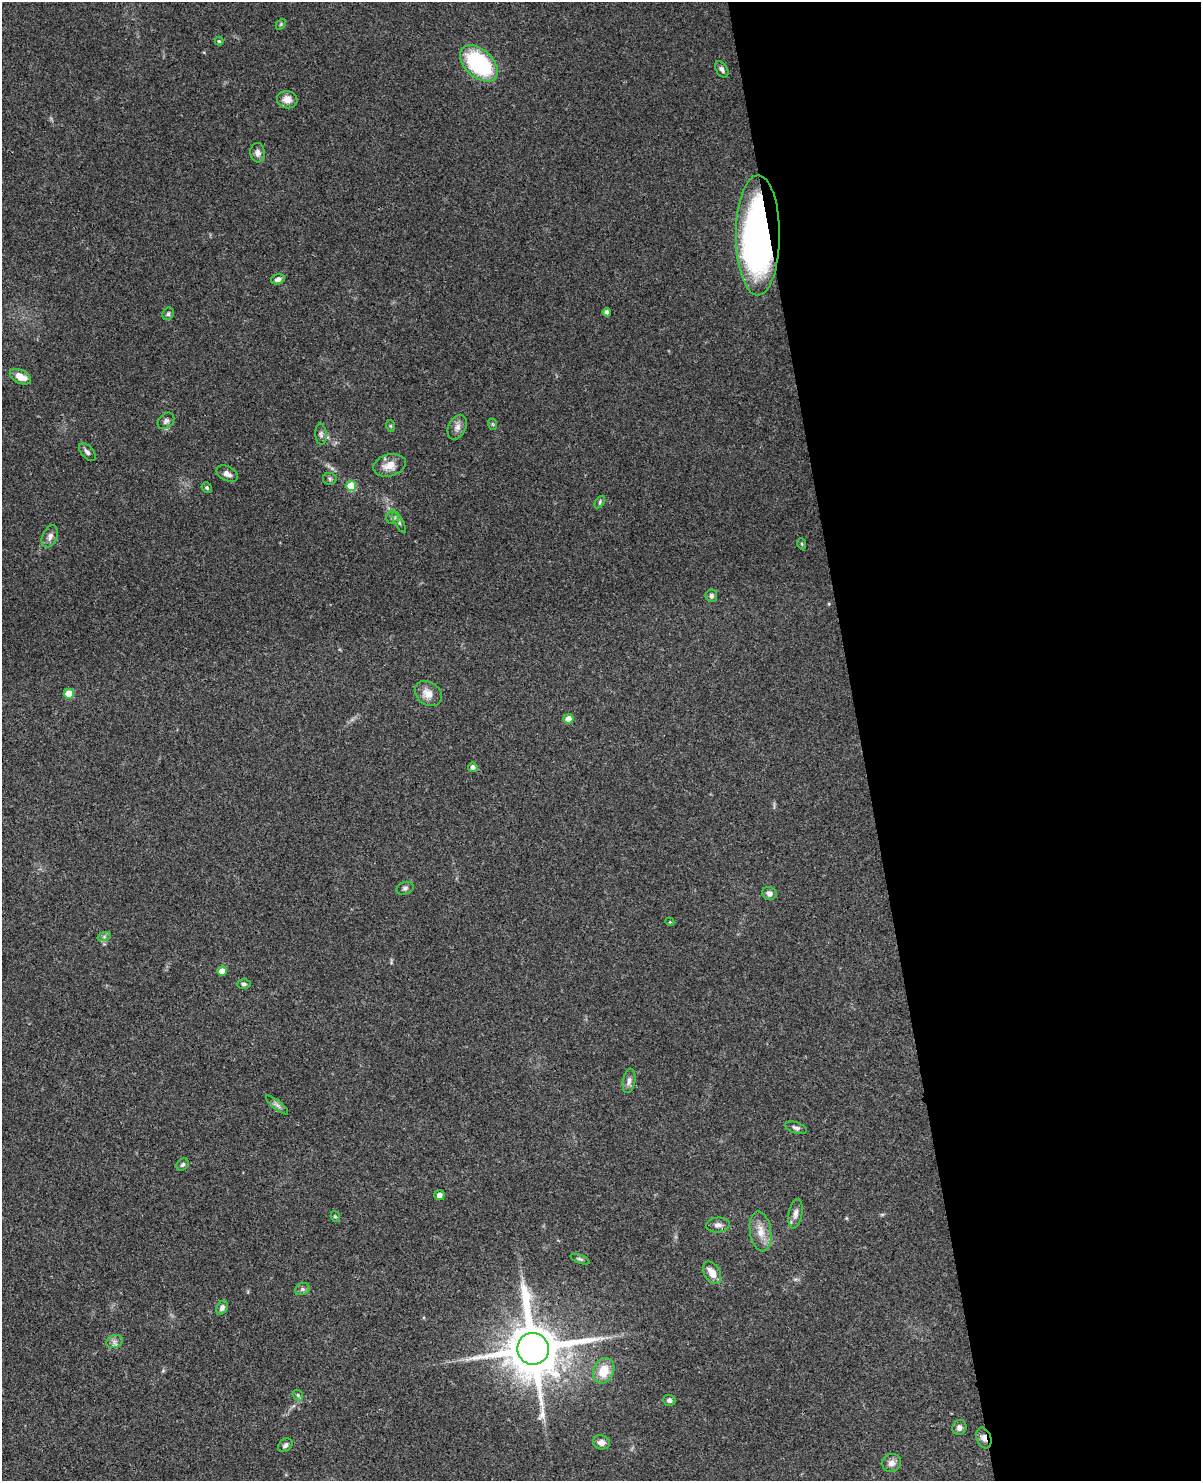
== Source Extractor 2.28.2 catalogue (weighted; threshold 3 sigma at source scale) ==
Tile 8 of 4 x 3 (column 4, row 2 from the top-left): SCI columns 3646-4844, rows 1737-3215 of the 4892 x 4840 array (HDU 1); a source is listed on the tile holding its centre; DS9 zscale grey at full resolution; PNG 1203 x 1483 px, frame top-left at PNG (2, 2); each listed source drawn as its Kron ellipse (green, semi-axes under 4 px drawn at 4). Shown black and unused: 28% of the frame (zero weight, under 3 of 4 exposures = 5% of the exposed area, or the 3 px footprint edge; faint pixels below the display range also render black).
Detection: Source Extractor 2.28.2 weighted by HDU 2 'WHT'; one run over the whole footprint, this tile lists its part. Background 0.0858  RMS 0.0058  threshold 0.0261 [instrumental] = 3 sigma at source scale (4.5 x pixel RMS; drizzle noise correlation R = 1.50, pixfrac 1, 0.05/0.05 arcsec/px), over >= 5 px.
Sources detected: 61; all 61 listed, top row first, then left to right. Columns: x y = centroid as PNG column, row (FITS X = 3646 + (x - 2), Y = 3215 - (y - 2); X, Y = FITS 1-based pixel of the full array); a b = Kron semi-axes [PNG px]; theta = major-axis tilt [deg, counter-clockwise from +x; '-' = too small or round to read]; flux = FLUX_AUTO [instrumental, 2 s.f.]
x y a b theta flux
281 24 6 4 47 0.78
219 41 4 4 - 0.77
479 63 22 14 -42 60
722 69 9 5 -57 1.9
287 100 10 8 -15 4.6
258 153 10 7 -85 2.5
758 235 60 22 90 240
278 279 7 5 16 2.5
607 312 4 4 - 1.9
168 314 6 5 - 1.1
20 377 11 6 -26 7.2
166 421 9 6 44 1.8
492 424 6 3 -71 0.67
391 426 6 4 -71 0.7
457 427 13 8 65 3.3
321 434 11 5 -84 1.7
87 452 10 6 -48 2
390 465 17 11 13 6.7
227 474 11 7 -28 3.1
330 479 7 6 - 1.2
351 486 5 5 - 16
207 488 5 4 - 0.91
600 502 7 3 55 0.82
393 518 6 6 - 1.3
399 522 12 3 -62 1.3
50 536 11 7 66 2.9
802 544 5 3 - 0.62
711 596 6 5 - 1.6
69 694 5 5 - 14
428 694 14 11 -36 5.8
568 719 5 4 - 5
473 767 5 4 - 2.2
405 888 9 6 20 1.5
769 893 7 6 - 2.4
670 922 4 3 - 0.48
104 937 7 4 19 1
222 971 5 4 - 6.4
244 984 7 5 -2 1.2
629 1081 12 6 81 2.4
277 1105 14 4 -39 1.9
796 1128 11 5 -18 1.7
183 1164 7 5 44 1.4
439 1195 5 5 - 3
796 1214 15 6 80 3.1
335 1217 6 4 -67 0.8
718 1225 12 7 5 2.7
760 1231 20 10 -81 7.3
580 1259 10 4 -21 1.1
712 1273 12 7 -58 6.6
302 1289 7 6 - 1.4
222 1308 7 5 58 1.9
114 1342 8 6 19 2.2
533 1349 16 16 - 4000
604 1371 13 10 67 12
298 1395 6 5 - 1
669 1400 6 5 - 1.6
959 1428 7 7 - 2.4
984 1438 11 7 -70 3.3
601 1442 8 7 - 2.8
285 1445 8 6 41 1.8
891 1463 9 9 - 3.4
Overlapping masked pixels (flux is a lower limit): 3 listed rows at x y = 758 235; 533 1349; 984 1438